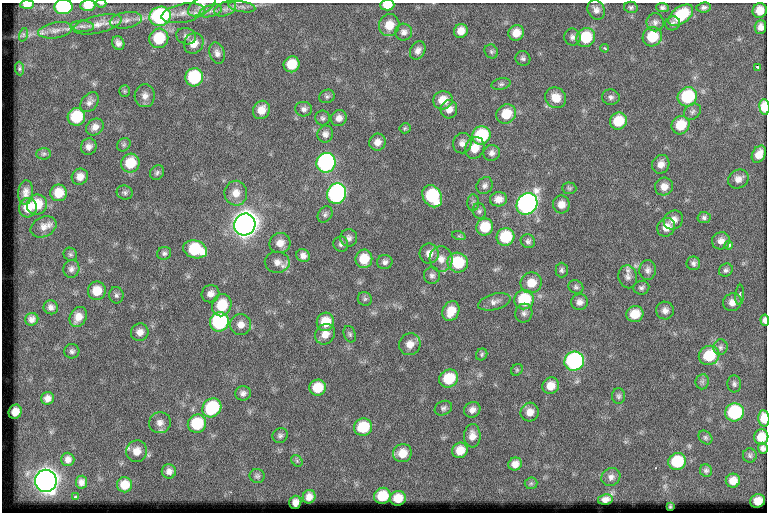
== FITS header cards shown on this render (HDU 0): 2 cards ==
NAXIS1  =                  765
NAXIS2  =                  510

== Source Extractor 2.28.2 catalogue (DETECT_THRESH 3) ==
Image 765 x 510 px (HDU 0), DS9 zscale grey, 1 PNG px = 1 image px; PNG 769 x 514 px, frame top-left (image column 1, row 510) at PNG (2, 3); each listed source drawn as its Kron ellipse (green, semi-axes under 4 px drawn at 4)
Background 47.3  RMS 6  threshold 18.1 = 3 sigma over >= 5 px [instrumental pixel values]
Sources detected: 213; all 213 listed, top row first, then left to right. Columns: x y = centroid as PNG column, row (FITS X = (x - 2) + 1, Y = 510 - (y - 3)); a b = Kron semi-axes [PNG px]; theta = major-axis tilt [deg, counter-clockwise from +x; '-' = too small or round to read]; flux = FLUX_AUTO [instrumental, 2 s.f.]
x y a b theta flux
101 3 5 2 - 480
27 5 7 4 2 3400
88 5 7 5 3 6300
202 5 15 8 33 3000
387 5 7 5 2 6500
63 7 9 7 6 51000
242 7 14 5 -9 1600
631 7 7 5 -14 860
704 7 7 5 6 1200
663 8 6 4 -7 1000
225 9 11 7 22 2000
596 10 10 8 -61 2100
211 11 11 6 16 2000
760 11 7 7 - 5100
183 13 22 9 11 5400
681 15 14 8 37 17000
160 16 11 9 17 60000
126 20 16 8 10 3100
655 22 9 8 - 1800
673 23 7 7 - 1200
98 24 24 8 13 5000
389 25 11 10 - 6400
82 26 12 5 -2 1700
760 27 7 6 - 2300
55 30 17 7 10 3200
461 31 7 6 - 3700
404 32 8 8 - 2000
516 33 8 7 - 4500
23 35 7 4 72 690
186 36 10 8 -18 1600
572 37 8 8 - 1600
586 37 10 9 - 14000
652 37 10 9 - 11000
159 38 10 9 - 15000
118 43 7 6 - 1700
194 43 11 9 58 4200
605 48 4 3 - 390
418 50 10 7 62 2100
491 51 7 6 - 900
217 53 11 7 -72 1900
523 58 7 7 - 1200
292 64 8 7 - 9200
757 67 3 2 - 720
20 69 7 4 -85 640
194 77 9 9 - 26000
501 84 9 5 14 1100
125 91 6 5 - 660
145 96 11 10 - 2600
327 96 8 6 23 980
611 97 9 7 -11 1400
687 97 10 9 - 26000
556 98 11 10 - 5400
443 100 10 9 - 6200
90 102 11 7 52 1800
765 107 8 5 -85 9300
304 109 8 7 - 1500
449 109 9 8 - 3100
261 110 9 8 - 4200
692 112 9 7 40 1400
506 114 10 9 - 8900
76 117 9 8 - 16000
323 118 7 7 - 1100
339 118 8 7 - 2400
618 121 9 8 - 11000
681 125 9 8 - 9800
95 127 9 8 - 2500
405 128 5 5 - 600
325 134 8 8 - 1900
481 135 9 9 - 24000
377 142 8 8 - 2700
462 143 10 9 - 2300
124 145 7 6 - 810
89 147 8 7 - 2000
475 148 11 9 61 5400
492 153 8 8 - 1800
44 154 7 5 2 840
759 154 9 6 61 3600
130 163 9 9 - 10000
326 163 10 9 - 82000
661 164 9 8 - 2800
157 173 8 6 49 1100
80 177 8 7 - 3100
738 179 10 9 - 2700
485 186 9 7 52 1500
664 187 9 9 - 3400
569 188 7 5 -2 780
26 192 12 7 86 2400
59 193 8 8 - 7200
125 193 8 7 - 1100
236 193 12 11 - 4500
337 194 10 9 - 95000
432 196 12 9 -58 27000
499 199 8 7 - 3100
473 203 8 6 -90 1000
527 204 11 9 50 170000
561 204 9 8 - 3500
37 205 10 10 - 9600
28 208 10 9 - 6100
479 211 8 6 -76 1000
325 214 9 7 59 1200
704 218 6 5 - 1300
673 220 10 9 - 3200
245 224 11 10 - 570000
44 227 13 9 26 3000
485 227 8 8 - 11000
666 227 10 8 57 3700
459 236 7 4 -18 590
505 237 9 8 - 17000
349 238 8 8 - 1700
528 241 7 6 - 1200
721 241 9 8 - 2700
280 243 10 10 - 3600
341 244 8 7 - 1200
729 245 4 4 - 1600
195 249 12 9 -17 21000
164 253 7 6 - 1000
70 254 7 6 - 830
429 254 10 9 - 3100
303 256 7 6 - 1900
364 259 9 8 - 8500
441 259 13 11 -78 3900
277 262 12 10 -3 3000
385 262 8 7 - 1500
458 263 10 10 - 16000
693 263 7 7 - 1300
71 269 9 8 - 1600
562 270 7 6 - 1000
648 270 10 8 90 1800
726 270 7 6 - 1100
432 276 8 8 - 1400
628 277 11 9 -77 2200
531 283 11 10 - 6100
576 287 7 6 - 980
641 288 8 7 - 1100
97 291 9 9 - 7100
210 294 9 8 - 2600
116 295 8 7 - 1200
740 295 10 4 85 1100
365 299 7 6 - 930
524 300 10 9 - 19000
494 302 16 8 15 2500
579 302 8 8 - 2000
732 302 9 8 - 2800
222 305 11 9 70 12000
51 307 7 7 - 1700
665 310 9 9 - 2200
451 311 10 8 65 6800
524 313 9 8 - 1600
635 314 8 8 - 6900
78 317 11 8 62 4000
32 319 7 6 - 1700
765 320 5 4 - 1500
219 322 10 9 - 46000
325 322 9 8 - 8700
241 325 10 10 - 3300
140 332 9 8 - 2800
325 334 11 9 48 4000
350 334 8 6 -68 920
410 344 11 10 - 3800
720 347 8 7 - 1200
72 351 7 7 - 1200
482 354 6 5 - 670
709 355 10 9 - 14000
574 361 10 9 - 79000
517 370 6 5 - 590
449 379 10 8 31 13000
702 382 8 6 83 1100
734 384 8 7 - 1100
551 386 8 8 - 4700
318 388 8 8 - 9000
243 393 8 7 - 1700
619 396 8 6 90 1100
47 398 6 6 - 2200
212 408 10 9 - 26000
443 408 9 7 27 1200
472 410 8 7 - 2100
15 412 7 6 - 3700
530 412 9 9 - 3200
734 412 9 9 - 34000
764 418 8 5 -84 6700
160 423 11 10 - 2800
197 424 9 9 - 19000
363 427 9 8 - 14000
280 436 8 7 - 1200
472 436 11 8 88 3200
705 437 7 6 - 900
761 437 8 7 - 6800
763 448 5 5 - 1400
460 450 8 7 - 5400
137 451 11 10 - 4100
402 453 9 9 - 5400
750 456 7 7 - 860
68 459 7 6 - 2000
297 461 6 5 - 750
677 462 9 8 - 18000
515 464 7 6 - 2800
706 470 6 6 - 990
169 471 7 7 - 1900
257 476 7 7 - 990
611 477 10 8 36 1900
46 481 11 11 - 440000
733 481 7 7 - 3700
81 482 6 5 - 1800
531 483 6 6 - 770
125 485 7 7 - 5700
382 496 8 8 - 10000
75 497 3 2 - 450
309 497 7 6 - 2600
398 498 8 7 - 5700
605 499 7 5 10 2000
758 501 7 6 - 4300
295 502 7 6 - 2100
670 506 3 2 - 370
At the frame edge (FLAGS 8, measured only in part): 10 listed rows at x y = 101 3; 27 5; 88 5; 202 5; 387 5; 63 7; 765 107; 765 320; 764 418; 761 437